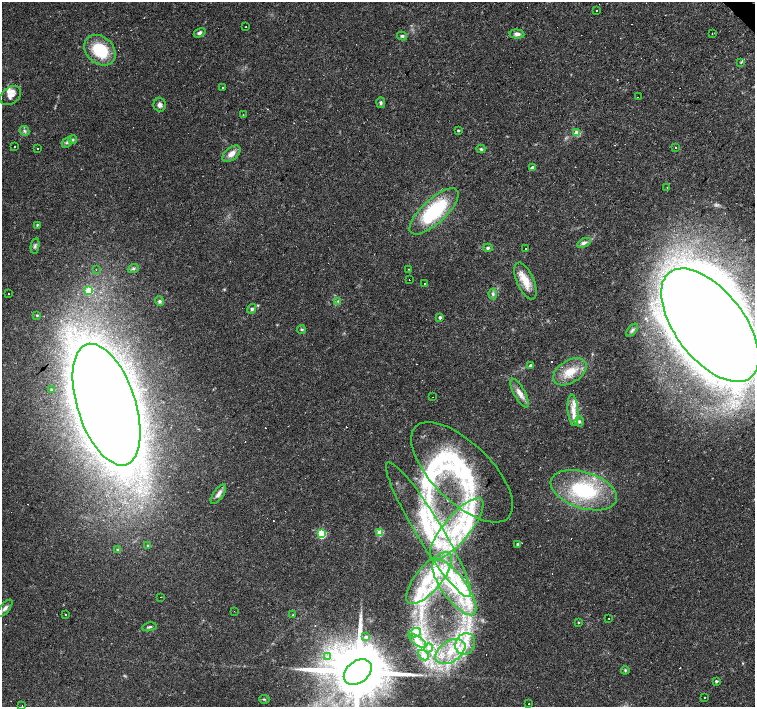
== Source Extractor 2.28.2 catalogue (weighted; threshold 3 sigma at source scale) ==
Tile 10 of 4 x 4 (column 2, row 3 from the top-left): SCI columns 1506-3010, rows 1626-3035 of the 6021 x 6003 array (HDU 1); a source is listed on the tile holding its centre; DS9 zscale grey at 2 x 2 block average (1 PNG px = mean of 2 x 2 image px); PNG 757 x 709 px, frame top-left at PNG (2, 2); each listed source drawn as its Kron ellipse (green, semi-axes under 4 px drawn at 4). Shown black and unused: <1% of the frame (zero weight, under 3 of 4 exposures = <1% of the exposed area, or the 3 px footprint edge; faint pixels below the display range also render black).
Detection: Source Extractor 2.28.2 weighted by HDU 2 'WHT'; one run over the whole footprint, this tile lists its part. Background 0.033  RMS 0.0024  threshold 0.011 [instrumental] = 3 sigma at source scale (4.5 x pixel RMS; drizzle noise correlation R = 1.50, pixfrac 1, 0.0396/0.0396 arcsec/px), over >= 5 px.
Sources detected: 133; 3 inside a brighter object's white glare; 17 cosmic-ray / hot-pixel residue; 1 long thin detection or spike segment (spike, bleed or trail) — neither listed nor drawn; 20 inside a brighter listed object's ellipse — not listed separately; the other 92 listed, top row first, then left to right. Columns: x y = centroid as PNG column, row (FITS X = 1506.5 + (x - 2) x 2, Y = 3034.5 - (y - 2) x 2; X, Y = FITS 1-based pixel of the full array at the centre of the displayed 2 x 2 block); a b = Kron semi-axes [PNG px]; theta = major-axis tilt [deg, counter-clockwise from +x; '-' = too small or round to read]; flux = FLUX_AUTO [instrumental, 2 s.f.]
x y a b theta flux
596 11 2 2 - 0.27
246 27 2 2 - 6.3
200 33 6 4 32 1.6
517 34 7 4 -5 2.3
712 34 2 2 - 0.53
402 36 5 4 - 0.98
100 50 17 13 -43 27
741 62 4 3 - 0.67
223 88 2 2 - 4
11 95 11 8 38 4
638 97 2 2 - 0.47
381 103 5 4 - 1.1
160 105 6 6 - 2.1
243 114 2 2 - 0.57
25 131 5 3 - 1.2
458 131 2 2 - 0.74
577 133 3 3 - 15
73 140 4 4 - 0.82
67 143 5 3 - 1.1
15 146 2 2 - 4.1
676 147 2 2 - 0.6
37 149 2 2 - 0.46
481 149 4 3 - 1.1
231 154 10 6 39 4.3
532 168 3 2 - 3.2
667 188 2 2 - 0.68
434 211 31 12 43 44
37 225 3 2 - 0.6
584 243 7 4 28 2.1
35 246 8 3 80 1.2
488 248 4 4 - 1.1
525 249 2 2 - 0.48
133 269 6 4 23 1.1
408 269 3 2 - 0.22
96 270 2 2 - 0.34
409 280 2 2 - 6
525 281 20 8 -66 9.8
425 284 2 2 - 1.5
89 290 3 3 - 20
9 294 2 2 - 0.35
493 294 5 4 - 1.2
160 301 5 4 - 1.1
338 301 4 3 - 0.68
251 309 5 3 - 1
37 315 4 3 - 0.49
440 317 3 2 - 1.6
710 325 66 34 -52 980
301 329 4 3 - 0.82
632 330 8 3 50 1.2
531 366 3 3 - 2
570 372 18 11 32 11
51 389 2 2 - 0.36
520 393 16 5 -62 4.3
433 397 2 2 - 0.75
106 405 63 29 -72 1300
573 410 16 5 -85 5.6
579 421 5 5 - 1.4
462 472 65 29 -45 69
584 490 34 18 -18 47
218 494 11 5 55 2.7
457 529 39 13 50 43
428 530 78 13 -59 55
380 533 3 3 - 17
322 534 3 3 - 37
518 544 3 2 - 1.2
147 546 3 2 - 0.56
118 550 3 3 - 0.81
429 578 32 12 50 29
454 587 33 12 -54 34
160 597 2 2 - 0.41
5 608 10 4 51 2.2
234 611 2 2 - 2.7
65 614 2 2 - 0.73
292 615 2 2 - 0.7
609 618 2 2 - 0.28
578 622 2 2 - 4.5
149 627 7 3 10 0.99
415 633 6 3 26 1.6
366 637 3 3 - 1.5
418 641 10 3 -37 2.1
465 644 11 9 65 8.7
429 648 4 4 - 1.5
450 651 16 10 34 15
423 655 6 3 -44 2.1
328 656 3 3 - 1.1
625 670 4 3 - 0.63
358 672 15 11 38 6900
716 681 2 2 - 1.3
705 698 2 2 - 2.5
264 699 5 2 - 0.5
528 704 2 2 - 1.7
22 705 2 2 - 0.84
Isophote crosses this tile's border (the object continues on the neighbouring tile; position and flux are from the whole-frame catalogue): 1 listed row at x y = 358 672
Diffuse or blended objects may show on this block-average render without a row.